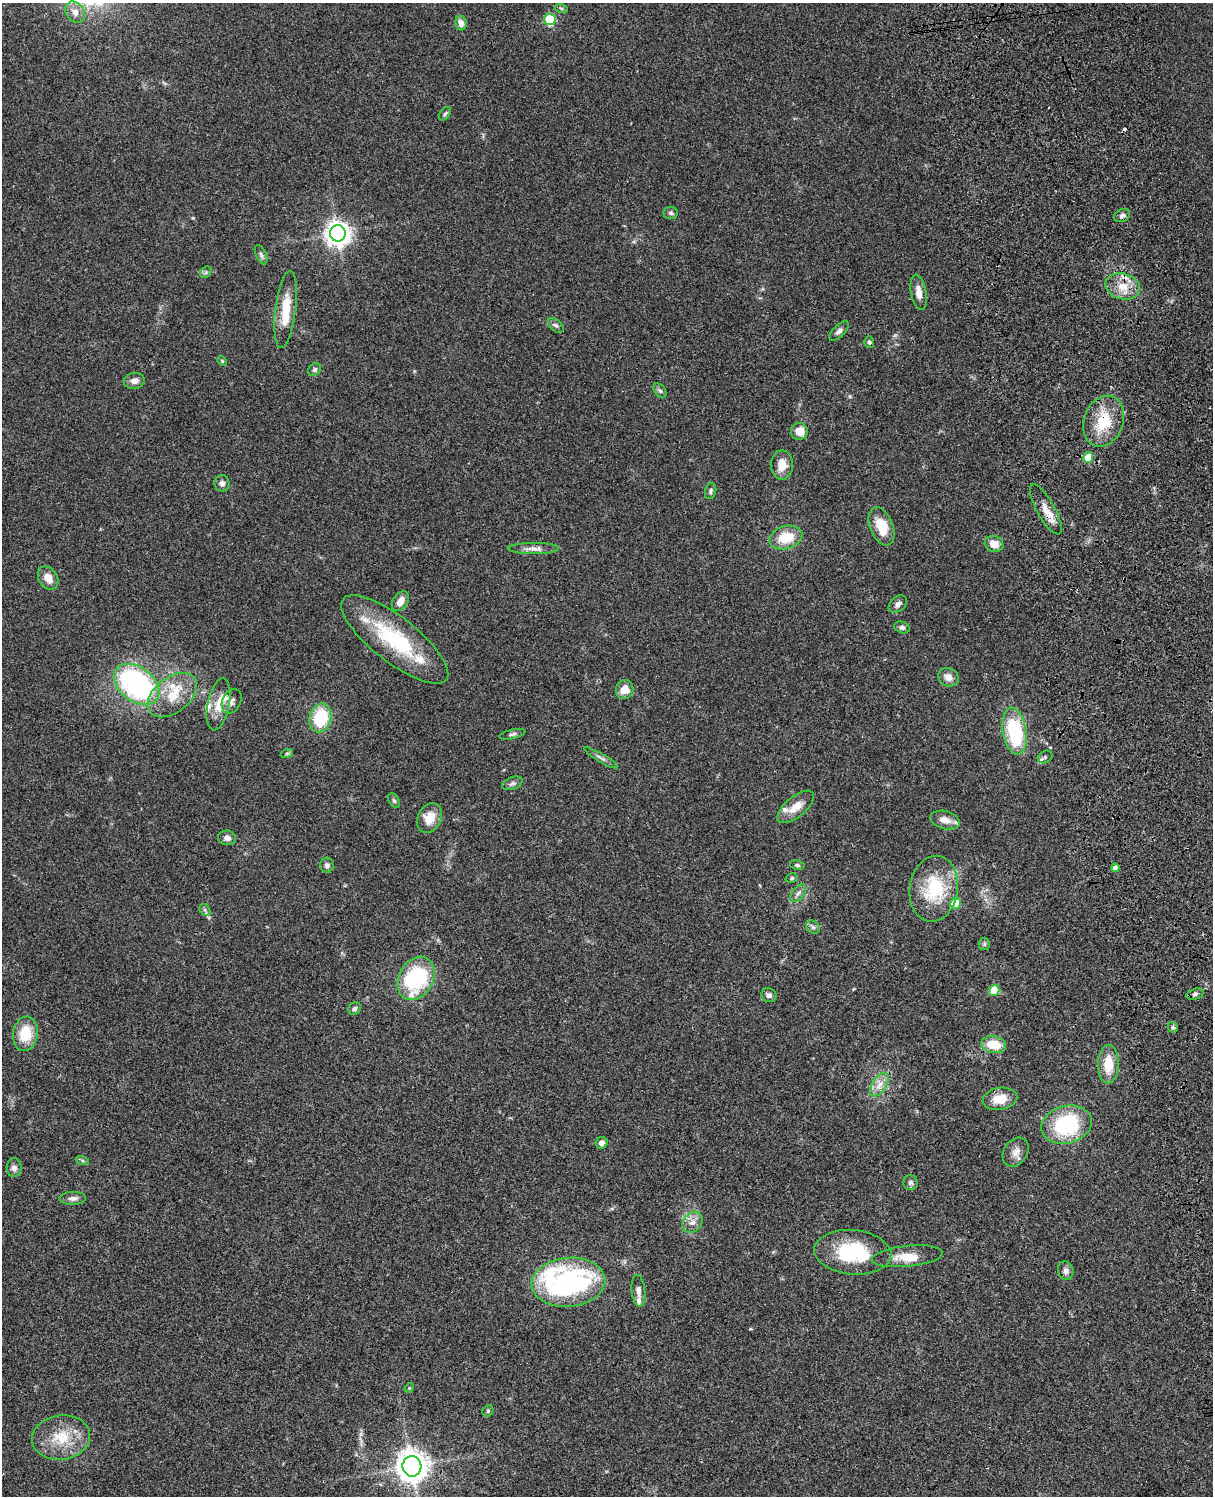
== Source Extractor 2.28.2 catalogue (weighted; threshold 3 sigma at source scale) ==
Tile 6 of 4 x 3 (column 2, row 2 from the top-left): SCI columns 1334-2544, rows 1773-3266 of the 5085 x 4926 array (HDU 1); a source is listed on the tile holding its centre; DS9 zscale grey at full resolution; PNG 1215 x 1498 px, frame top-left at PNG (2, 3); each listed source drawn as its Kron ellipse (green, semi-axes under 4 px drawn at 4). Shown black and unused: <1% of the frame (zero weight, under 3 of 4 exposures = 6% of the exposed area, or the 3 px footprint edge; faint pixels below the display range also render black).
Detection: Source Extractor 2.28.2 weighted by HDU 2 'WHT'; one run over the whole footprint, this tile lists its part. Background 0.0787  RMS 0.006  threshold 0.0268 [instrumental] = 3 sigma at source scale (4.5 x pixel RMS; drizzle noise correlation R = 1.50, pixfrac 1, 0.05/0.05 arcsec/px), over >= 5 px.
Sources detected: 102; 3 inside a brighter object's white glare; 1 cosmic-ray / hot-pixel residue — neither listed nor drawn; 6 inside a brighter listed object's ellipse — not listed separately; the other 92 listed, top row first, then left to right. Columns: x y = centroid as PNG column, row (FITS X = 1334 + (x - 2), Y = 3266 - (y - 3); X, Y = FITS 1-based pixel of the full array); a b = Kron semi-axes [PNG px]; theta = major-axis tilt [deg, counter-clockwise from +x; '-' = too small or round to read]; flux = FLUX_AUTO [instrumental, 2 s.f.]
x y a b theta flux
561 8 6 4 -19 0.8
75 12 11 9 -53 4.2
550 19 6 5 - 35
461 23 7 5 -81 3.4
445 114 8 5 53 1.1
670 213 7 6 - 1.3
1122 216 8 6 24 1.8
338 233 8 8 - 520
261 255 10 5 -65 1.6
206 272 6 5 - 1.1
1123 286 17 13 -15 10
919 292 18 7 -79 5.2
286 309 39 10 83 15
556 325 9 5 -43 1.4
839 331 12 6 44 2.1
869 342 5 5 - 1.1
222 361 5 4 - 0.65
315 370 7 5 46 1.2
134 381 10 8 5 3.2
660 391 8 5 -54 1.2
1104 421 26 19 69 20
799 431 8 8 - 6.3
1088 458 5 5 - 14
782 465 15 11 90 7.6
222 483 8 7 - 2.2
710 491 8 5 77 1.3
1046 509 28 9 -61 7.6
882 526 20 11 -68 14
786 537 17 11 16 15
994 544 9 8 - 6.5
534 549 25 5 0 4
48 578 12 9 -56 5.8
400 601 11 7 56 4.9
898 604 10 7 39 2.2
902 627 8 5 -17 1.6
395 639 65 22 -38 51
948 677 10 9 - 4.3
137 684 25 17 -37 110
625 690 9 8 - 6.2
172 695 28 17 38 18
232 701 13 9 65 2.9
218 704 26 11 78 10
320 718 14 11 76 28
1015 731 24 11 -80 44
512 734 13 4 13 1.6
287 753 6 4 19 0.75
1045 757 7 6 - 1.4
601 758 19 3 -30 1.9
512 783 11 6 20 1.7
394 801 7 5 -62 1.2
795 807 22 10 40 8.3
429 818 15 11 62 9.6
945 820 15 9 -15 5.4
227 838 9 7 -7 2.8
327 865 7 7 - 1.9
797 865 7 5 -10 1.1
1115 868 4 4 - 1.8
792 878 6 4 16 0.95
934 889 33 24 81 34
798 893 10 6 52 2.1
955 903 5 5 - 17
205 910 6 5 - 1.2
813 927 7 6 - 1.5
984 944 6 5 - 1.1
416 978 23 17 61 52
994 990 5 5 - 13
1195 994 9 5 15 1.6
769 995 7 6 - 1.9
355 1009 7 6 - 1.4
1173 1027 5 4 - 0.89
25 1034 17 12 81 17
994 1045 12 8 -10 14
1108 1064 19 10 89 13
879 1085 13 7 58 4.8
1000 1099 17 11 10 11
1067 1125 25 19 14 50
602 1143 6 5 - 2.8
1016 1152 16 11 56 4.7
82 1160 7 4 -19 1.1
14 1168 9 7 -90 2.4
911 1183 7 7 - 1.6
73 1198 13 6 1 2.8
692 1222 11 9 50 4.1
853 1252 39 22 -5 39
907 1256 36 10 6 11
1066 1271 9 7 -74 2.2
568 1282 37 24 5 110
638 1291 15 7 -84 3.1
409 1388 5 4 - 0.54
488 1411 6 5 - 0.88
61 1437 29 22 8 20
412 1466 10 9 - 850
Overlapping masked pixels (flux is a lower limit): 3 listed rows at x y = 1123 286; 1104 421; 1046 509